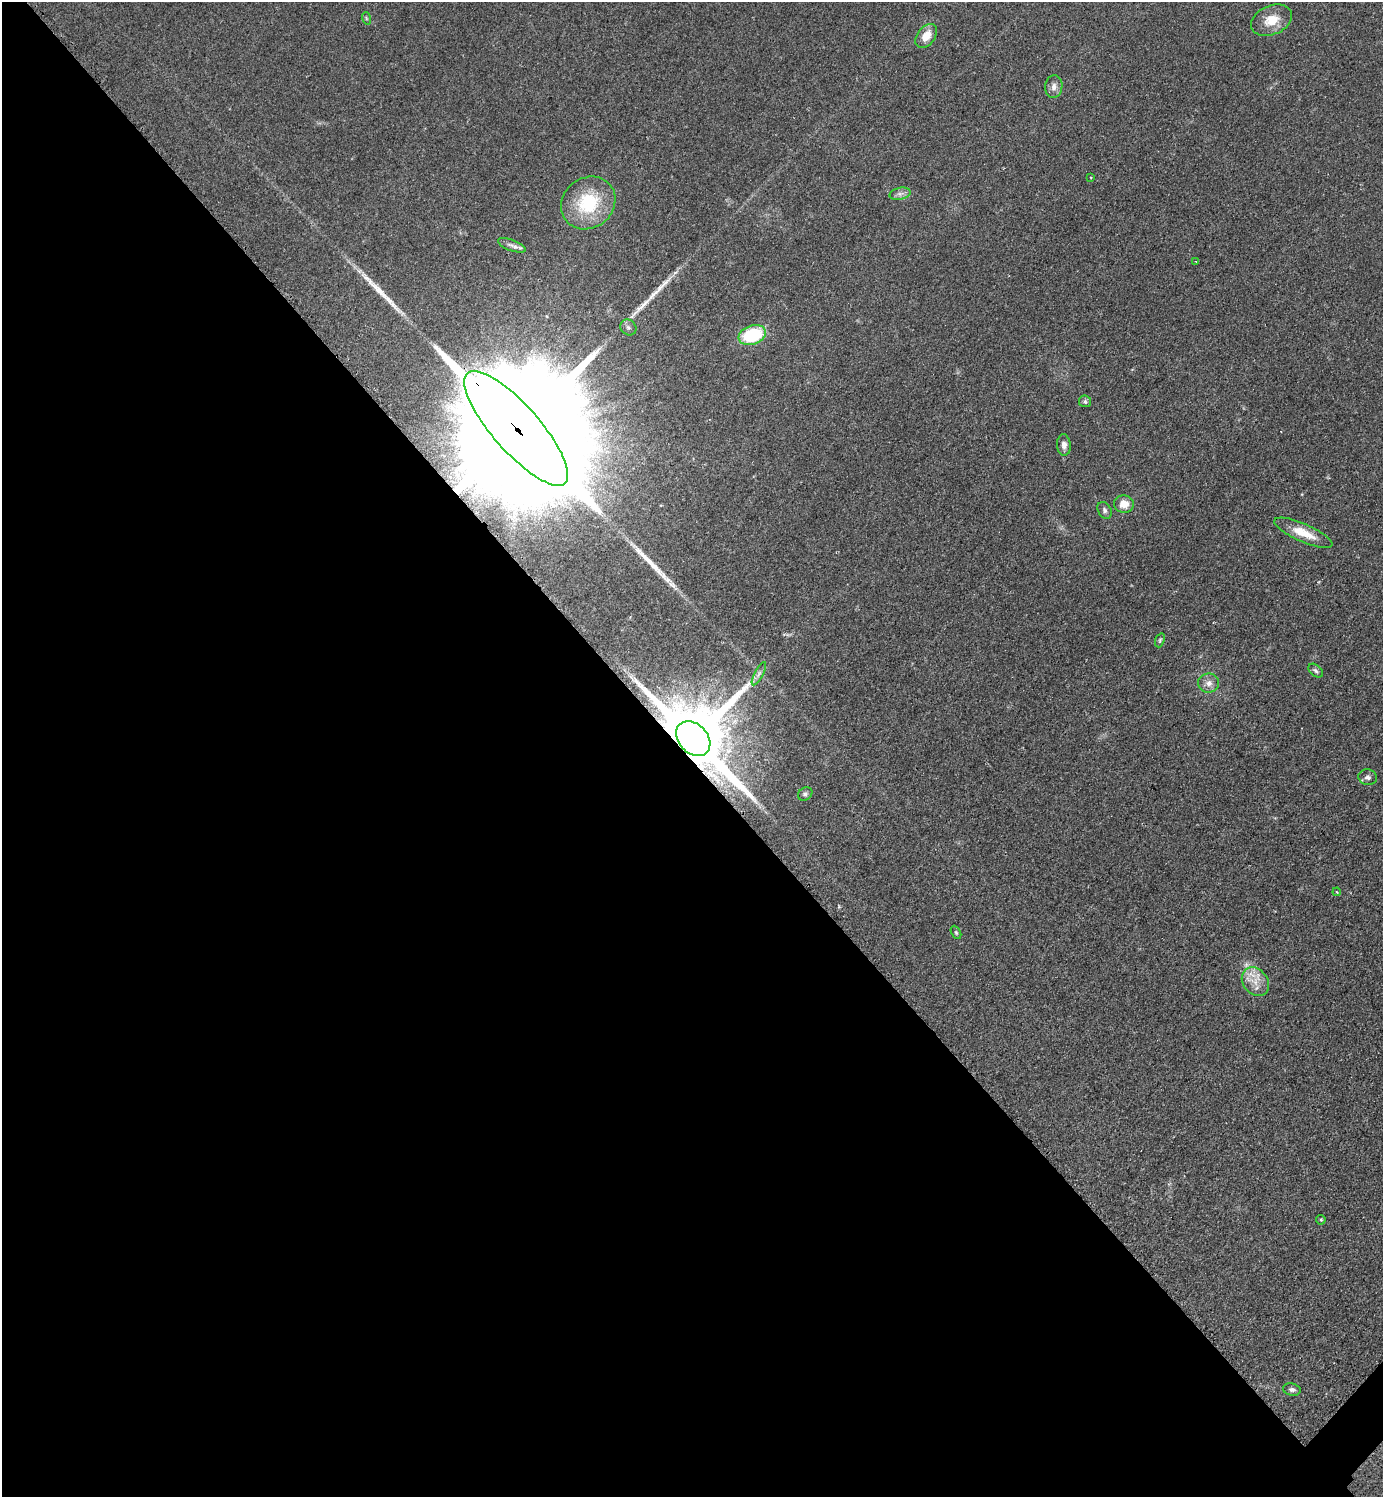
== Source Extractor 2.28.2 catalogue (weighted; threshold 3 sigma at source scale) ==
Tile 9 of 4 x 4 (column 1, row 3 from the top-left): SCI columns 314-1694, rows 1504-2998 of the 6005 x 6005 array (HDU 1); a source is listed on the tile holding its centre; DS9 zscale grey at full resolution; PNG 1385 x 1499 px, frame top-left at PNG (2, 2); each listed source drawn as its Kron ellipse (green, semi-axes under 4 px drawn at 4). Shown black and unused: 50% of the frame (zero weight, under 2 of 3 exposures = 1% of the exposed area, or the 3 px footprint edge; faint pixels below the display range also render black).
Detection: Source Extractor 2.28.2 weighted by HDU 2 'WHT'; one run over the whole footprint, this tile lists its part. Background 0.0799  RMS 0.0075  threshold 0.0337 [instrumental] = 3 sigma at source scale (4.5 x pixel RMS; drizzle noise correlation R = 1.50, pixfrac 1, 0.05/0.05 arcsec/px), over >= 5 px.
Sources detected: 32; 3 long thin detections or spike segments (spike, bleed or trail) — neither listed nor drawn; the other 29 listed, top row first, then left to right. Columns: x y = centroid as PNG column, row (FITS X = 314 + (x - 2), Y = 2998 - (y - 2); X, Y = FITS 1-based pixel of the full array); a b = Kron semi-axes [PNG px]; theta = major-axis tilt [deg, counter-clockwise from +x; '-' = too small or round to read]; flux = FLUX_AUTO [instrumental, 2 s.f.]
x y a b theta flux
366 18 6 4 -72 1
1271 20 21 14 23 14
926 36 13 8 53 10
1054 87 11 8 82 4.6
1091 177 3 2 - 0.82
900 194 10 6 13 2.9
588 203 28 25 39 43
512 245 14 5 -21 3.1
1196 261 3 3 - 0.82
628 327 8 7 - 2.5
752 335 14 9 20 45
1085 401 6 6 - 1.5
516 428 74 23 -48 82000
1064 445 10 7 -85 3.8
1124 504 10 8 -3 8.7
1105 510 9 6 -62 2.3
1303 533 31 9 -24 16
1160 640 7 4 71 1.1
1316 671 8 5 -40 1.8
759 674 13 4 62 2.7
1208 683 10 9 - 4.8
693 739 19 14 -47 10000
1368 777 9 7 -13 2.7
805 794 8 6 37 2
1337 892 4 3 - 0.71
956 932 7 4 -63 1.1
1255 982 15 12 -51 10
1321 1220 5 4 - 1.2
1292 1390 9 6 -12 2.4
Overlapping masked pixels (flux is a lower limit): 2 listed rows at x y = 516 428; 693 739